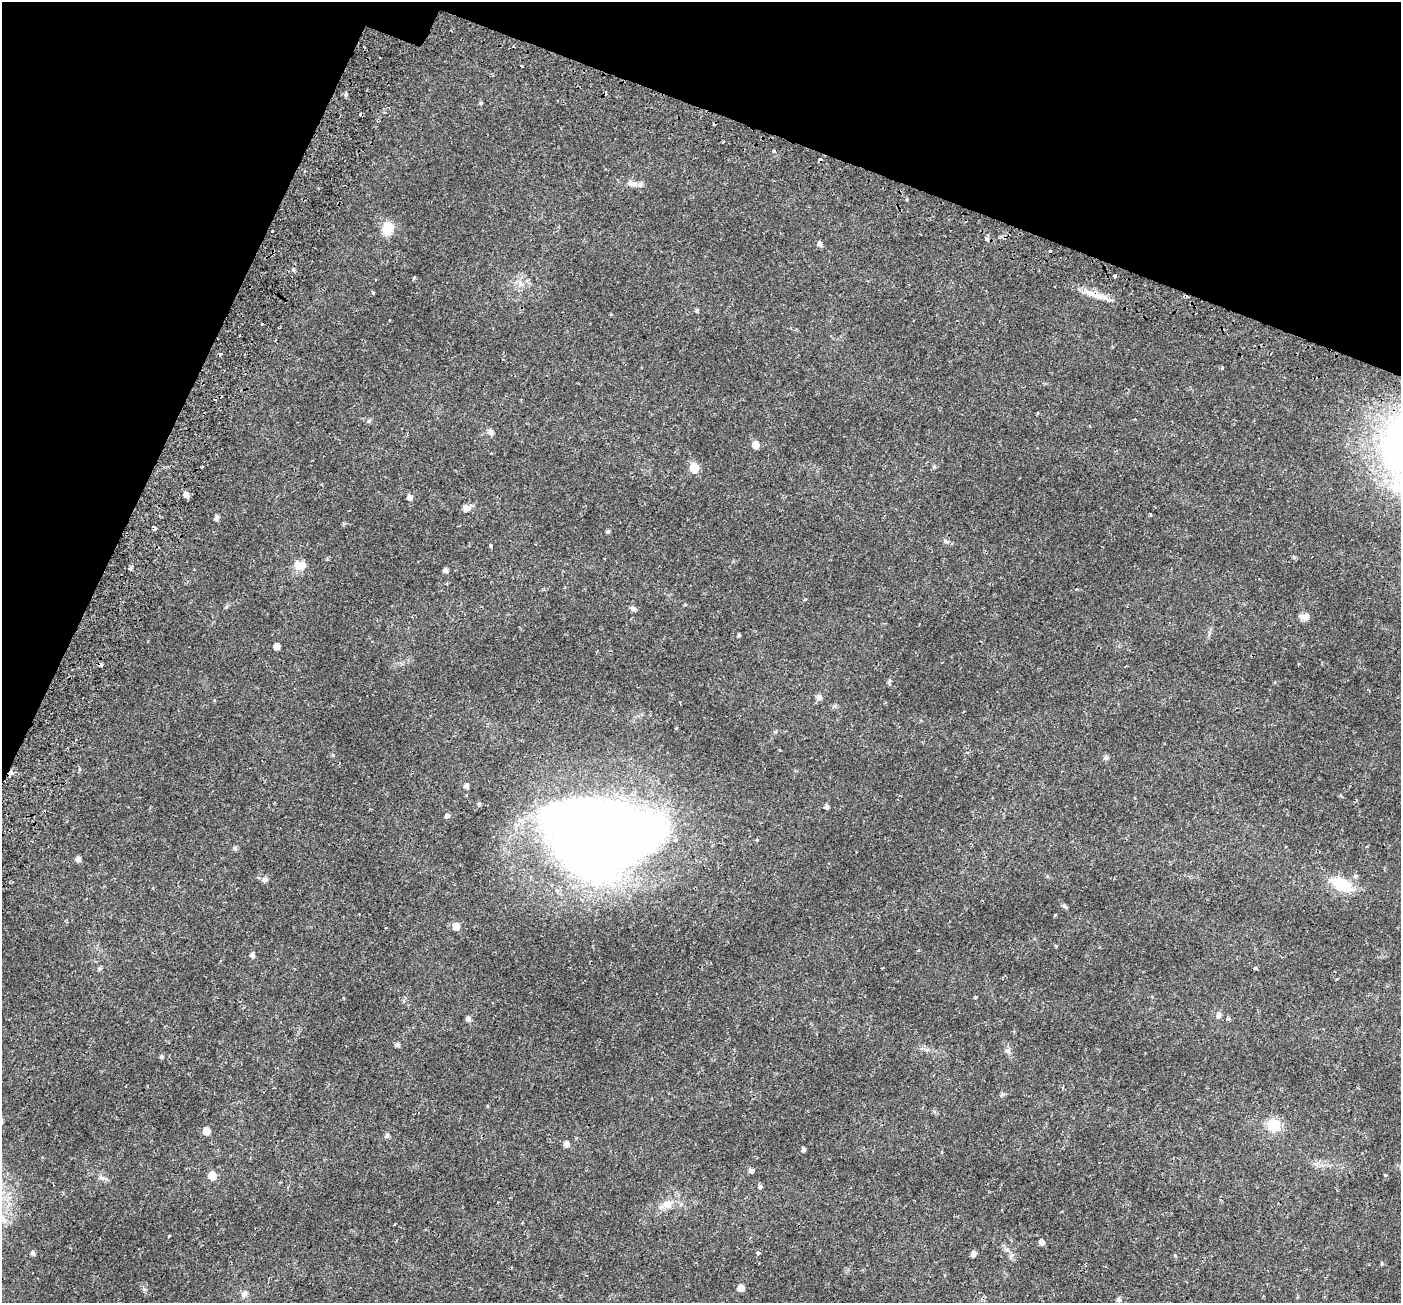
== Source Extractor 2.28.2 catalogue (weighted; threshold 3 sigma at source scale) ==
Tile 2 of 4 x 4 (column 2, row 1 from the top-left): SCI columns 1469-2867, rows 4198-5498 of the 5743 x 5856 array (HDU 1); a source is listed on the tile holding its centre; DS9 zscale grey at full resolution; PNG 1403 x 1305 px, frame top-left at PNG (2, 2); no overlay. Shown black and unused: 18% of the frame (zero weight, under 2 of 3 exposures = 5% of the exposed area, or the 3 px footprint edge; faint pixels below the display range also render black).
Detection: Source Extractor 2.28.2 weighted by HDU 2 'WHT'; one run over the whole footprint, this tile lists its part. Background 0.0187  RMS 0.003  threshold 0.0136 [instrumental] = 3 sigma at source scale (4.5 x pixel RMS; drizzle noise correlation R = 1.50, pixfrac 1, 0.0396/0.0396 arcsec/px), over >= 5 px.
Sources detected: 105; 12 cosmic-ray / hot-pixel residue — not listed; the other 93 listed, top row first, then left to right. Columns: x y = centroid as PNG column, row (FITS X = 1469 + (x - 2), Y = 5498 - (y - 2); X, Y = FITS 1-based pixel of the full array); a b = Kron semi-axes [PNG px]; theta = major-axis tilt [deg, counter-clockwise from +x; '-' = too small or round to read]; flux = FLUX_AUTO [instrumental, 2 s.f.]
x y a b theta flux
346 95 5 4 - 0.51
480 103 5 4 - 0.36
360 114 3 3 - 1
774 151 4 3 - 0.92
632 183 16 8 -13 2.1
388 229 17 15 78 4
272 231 3 3 - 0.66
987 239 4 3 - 1.1
820 244 6 5 - 0.96
1050 251 3 3 - 0.34
293 270 5 4 - 0.53
1115 275 3 3 - 0.81
414 278 3 3 - 0.59
520 283 9 5 -66 1.1
373 292 4 3 - 0.32
1095 295 28 8 -16 4
697 310 5 4 - 0.48
221 354 3 3 - 1.7
1037 413 3 2 - 0.39
368 421 6 4 70 0.37
491 432 10 7 -69 0.96
755 445 5 5 - 3.6
934 467 6 4 -1 0.37
694 468 6 5 - 13
186 495 6 5 - 1.5
410 497 6 5 - 1.3
466 508 11 8 12 1.5
1151 515 3 3 - 0.33
217 518 5 5 - 0.95
155 528 4 3 - 3.8
608 531 4 4 - 0.54
946 541 7 5 -30 0.59
491 546 3 3 - 0.94
300 565 15 11 -3 3.3
131 568 5 4 - 0.56
445 570 5 4 - 1
1076 589 3 3 - 0.31
544 590 4 4 - 0.38
805 599 5 3 - 0.26
226 607 6 4 19 0.35
633 609 8 6 -15 0.73
1305 617 11 9 18 1.4
739 635 4 3 - 0.44
277 647 5 5 - 1.6
100 665 4 3 - 1.6
889 681 6 4 72 0.44
819 697 7 6 - 0.93
1106 757 5 5 - 0.89
466 786 5 5 - 1.1
479 803 5 4 - 0.46
826 806 5 4 - 0.85
447 816 5 5 - 0.81
600 834 105 70 -9 340
235 848 6 6 - 0.51
78 859 5 5 - 1.2
1356 876 6 5 - 0.49
265 880 9 7 17 0.82
1341 885 21 12 -24 10
456 926 6 5 - 3.2
1056 946 4 3 - 0.34
252 955 5 5 - 1.1
99 968 5 5 - 0.58
1255 968 4 3 - 0.58
976 997 3 2 - 0.42
1219 1015 6 6 - 1.2
1228 1018 5 4 - 0.54
468 1019 6 5 - 0.92
397 1044 5 5 - 0.83
1008 1051 8 7 - 0.86
161 1056 5 4 - 0.55
1063 1087 4 3 - 0.32
1002 1095 6 4 20 0.45
1273 1125 13 12 - 6.7
206 1131 5 5 - 3.9
387 1135 6 5 - 0.79
566 1144 5 5 - 1.5
803 1149 4 4 - 0.78
751 1170 5 5 - 0.9
1385 1175 3 3 - 0.79
212 1176 6 5 - 6.5
101 1178 9 4 -9 0.7
288 1187 3 3 - 0.37
760 1187 4 4 - 1
667 1204 18 11 19 3.2
169 1236 3 2 - 0.23
1041 1242 5 5 - 1.5
759 1252 4 3 - 0.79
33 1253 5 4 - 0.87
973 1254 5 5 - 1.4
1382 1264 5 4 - 0.33
741 1288 5 5 - 2.7
244 1294 9 8 - 1
1118 1299 5 5 - 0.91
Overlapping masked pixels (flux is a lower limit): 3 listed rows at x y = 1095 295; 155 528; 100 665
Unlisted compact peaks at least as high as the median listed source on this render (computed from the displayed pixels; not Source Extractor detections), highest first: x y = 1055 915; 144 1289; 1064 906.